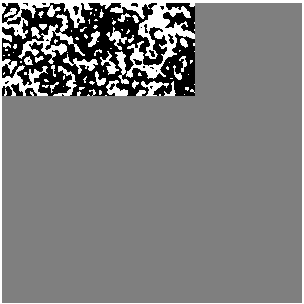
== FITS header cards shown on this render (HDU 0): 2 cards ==
NAXIS1  =                  300
NAXIS2  =                  300

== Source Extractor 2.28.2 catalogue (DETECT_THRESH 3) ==
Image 300 x 300 px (HDU 0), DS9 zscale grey, 1 PNG px = 1 image px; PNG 304 x 304 px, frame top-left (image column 1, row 300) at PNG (2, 3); no overlay
Background 0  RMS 0.36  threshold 1.08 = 3 sigma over >= 5 px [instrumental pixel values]
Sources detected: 19; all 19 listed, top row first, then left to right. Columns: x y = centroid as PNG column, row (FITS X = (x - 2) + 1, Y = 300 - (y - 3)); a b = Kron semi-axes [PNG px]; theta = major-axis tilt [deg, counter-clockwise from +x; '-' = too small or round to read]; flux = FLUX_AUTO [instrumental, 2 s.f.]
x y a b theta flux
24 6 7 5 -5 52
86 6 4 3 - 39
155 8 5 5 - 140
140 11 6 4 -74 38
50 13 5 5 - 240
186 13 4 3 - 50
160 21 11 10 - 190
166 31 6 5 - 35
172 32 7 6 - 64
116 33 6 4 1 30
158 34 5 5 - 370
183 42 5 4 - 110
62 48 6 5 - 590
35 52 3 3 - 28
168 52 5 4 - 68
150 72 8 5 -44 340
36 74 4 4 - 54
179 76 4 4 - 65
69 83 4 4 - 56